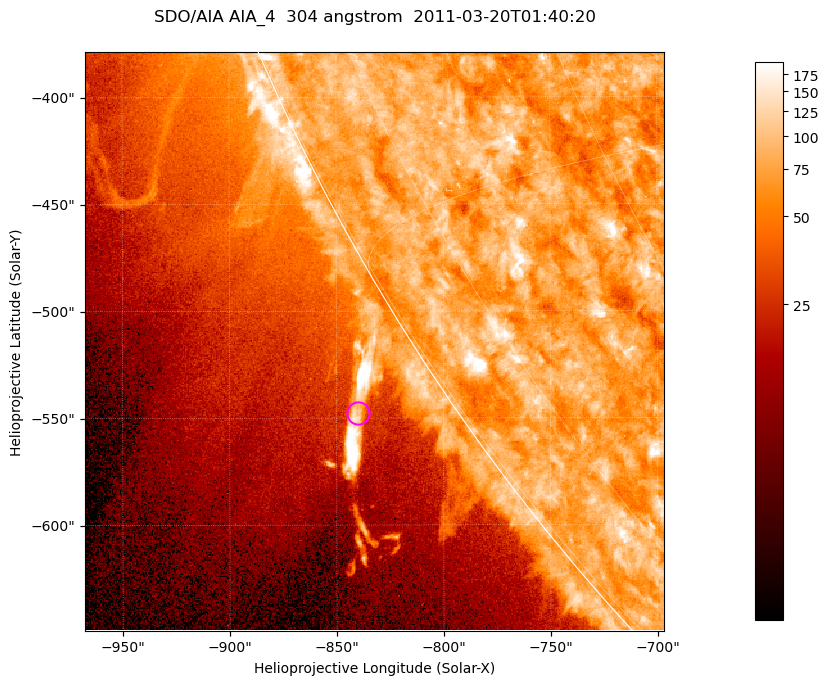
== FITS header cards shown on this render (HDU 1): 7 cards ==
TELESCOP= 'SDO/AIA '           / For AIA: SDO/AIA
INSTRUME= 'AIA_4   '           / For AIA: AIA_ATA1, AIA_ATA2, AIA_ATA3 or AIA_AT
WAVELNTH=                  304 / [angstrom] Wavelength
WAVEUNIT= 'angstrom'           / Wavelength unit: angstrom
DATE-OBS= '2011-03-20T01:40:20.123' / [ISO] Date when observation started; ISO 8
CTYPE1  = 'HPLN-TAN'           / CTYPE1; Typically HPLN
CTYPE2  = 'HPLT-TAN'           / CTYPE2; Typically HPLT

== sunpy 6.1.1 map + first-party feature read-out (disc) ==
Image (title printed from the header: SDO/AIA AIA_4  304 angstrom  2011-03-20T01:40:20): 451 x 451 px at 0.6 arcsec/px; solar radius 964 arcsec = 1606 px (partial field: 1.1% of the solar disc is inside the frame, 42% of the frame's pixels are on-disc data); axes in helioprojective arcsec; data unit not stated in the header (colour bar unlabelled)
Orientation: roll -0.132 deg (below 1 deg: not rotated)
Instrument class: DISC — disc imager (sunpy class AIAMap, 304 A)
Bright regions (active regions / flare kernels): reference = the on-disc median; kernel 5 px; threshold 5 sigma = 97.3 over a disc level ~76.3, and >= 1.15x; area >= 203 px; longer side >= 5 px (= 3 arcsec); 0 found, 0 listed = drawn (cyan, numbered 1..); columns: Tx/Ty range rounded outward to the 2 arcsec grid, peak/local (2 s.f.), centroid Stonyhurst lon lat
Off-limb structures (1.02-1.3 R_sun): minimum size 101 px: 3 found; the strongest spans PA ~120..125 deg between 1.02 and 1.06 R_sun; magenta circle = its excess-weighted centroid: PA ~125 deg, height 1.04 R_sun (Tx ~-840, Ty ~-548 arcsec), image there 3.5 x the reference